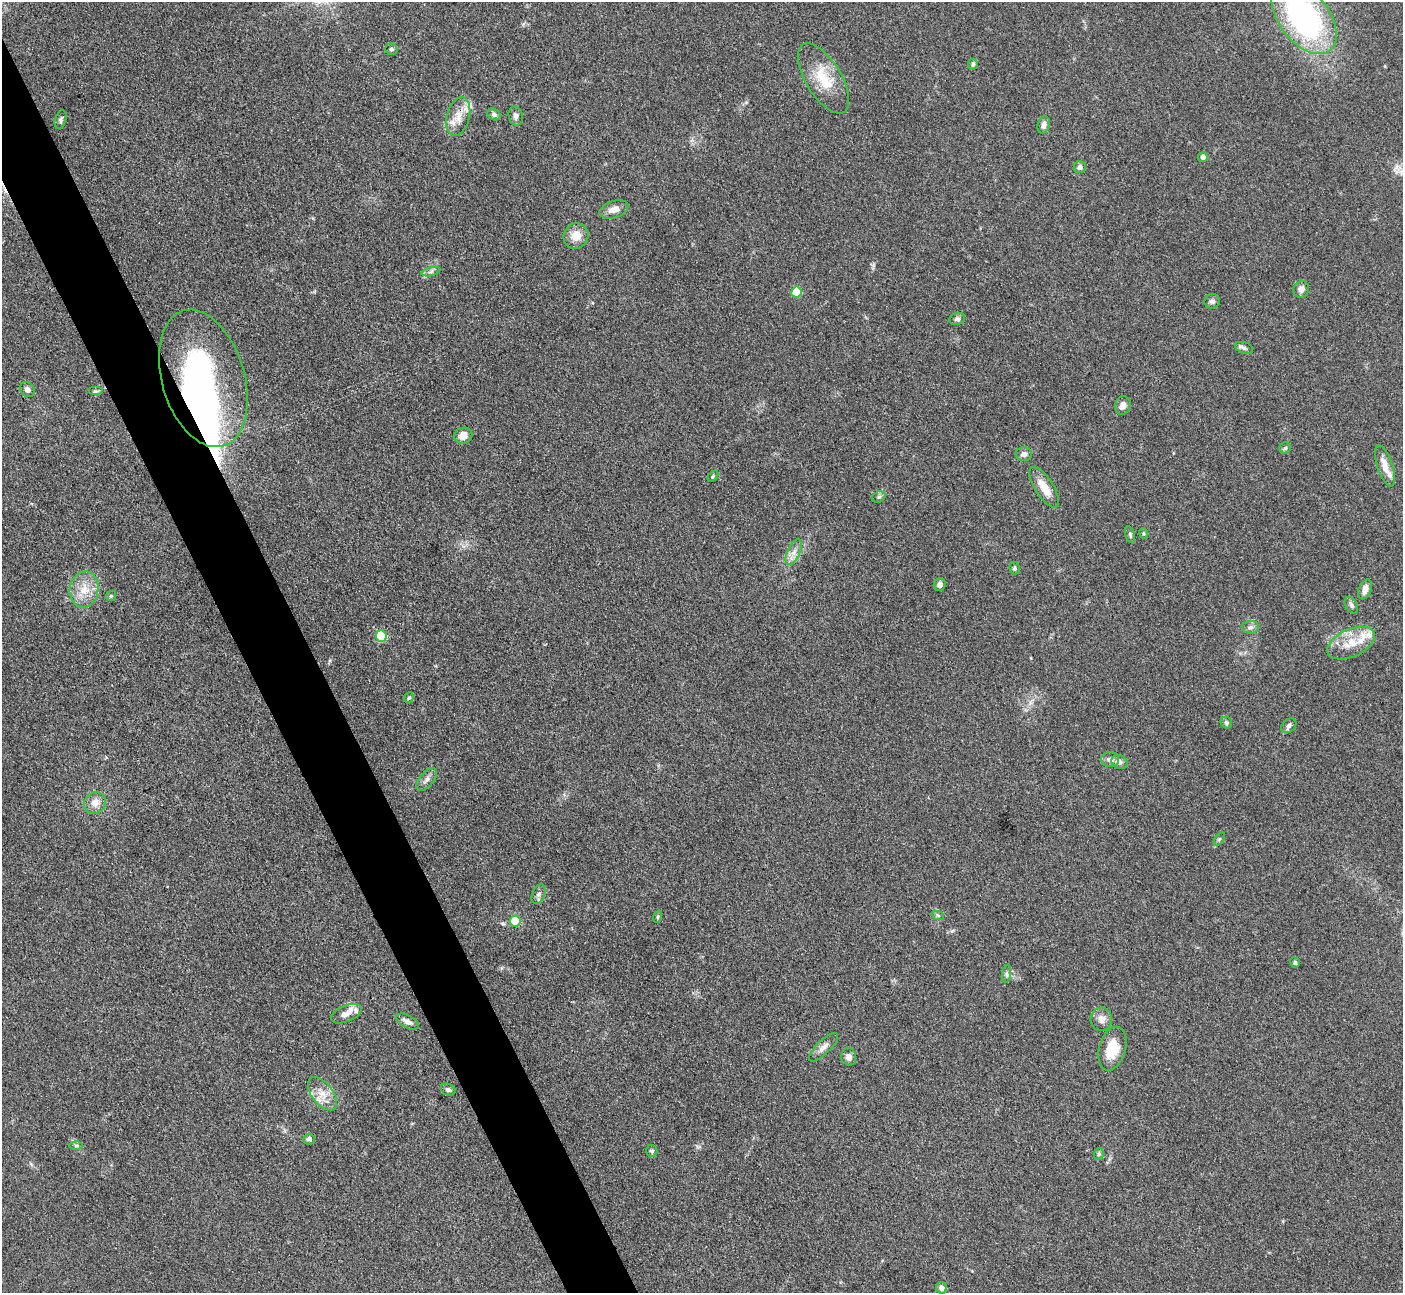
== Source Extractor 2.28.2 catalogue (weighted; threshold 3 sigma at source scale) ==
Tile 11 of 4 x 4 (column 3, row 3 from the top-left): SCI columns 2812-4212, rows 1581-2871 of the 5623 x 5610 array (HDU 1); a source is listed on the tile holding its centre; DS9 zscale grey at full resolution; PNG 1405 x 1295 px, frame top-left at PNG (2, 2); each listed source drawn as its Kron ellipse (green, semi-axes under 4 px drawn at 4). Shown black and unused: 5% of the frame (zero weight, under 3 of 4 exposures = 1% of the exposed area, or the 3 px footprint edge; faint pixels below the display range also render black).
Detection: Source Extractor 2.28.2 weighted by HDU 2 'WHT'; one run over the whole footprint, this tile lists its part. Background 0.201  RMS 0.0081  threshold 0.0365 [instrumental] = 3 sigma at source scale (4.5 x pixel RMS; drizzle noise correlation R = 1.50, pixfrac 1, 0.05/0.05 arcsec/px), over >= 5 px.
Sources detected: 78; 3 inside a brighter object's white glare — neither listed nor drawn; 6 inside a brighter listed object's ellipse — not listed separately; the other 69 listed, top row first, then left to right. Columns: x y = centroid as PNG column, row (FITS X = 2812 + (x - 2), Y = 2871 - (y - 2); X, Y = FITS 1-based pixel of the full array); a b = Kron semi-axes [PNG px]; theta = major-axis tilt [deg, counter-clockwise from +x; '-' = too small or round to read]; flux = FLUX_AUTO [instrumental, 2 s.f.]
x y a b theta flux
1304 17 42 25 -52 210
391 49 6 5 - 1.8
973 64 5 4 - 1.7
823 78 40 18 -59 28
494 114 7 5 -32 2.4
516 116 10 7 -78 3.3
458 117 19 11 75 11
61 120 9 5 73 2
1044 125 9 6 75 3.8
1203 157 5 5 - 3.3
1080 167 6 6 - 3.1
614 209 15 8 18 7.2
576 236 13 12 - 11
431 272 9 4 14 2
1301 289 8 7 - 4
796 292 5 5 - 36
1212 301 8 7 - 2.6
957 319 8 6 16 2.2
1244 348 9 5 -18 2.1
203 378 71 41 -73 240
27 390 8 6 -53 3.2
95 391 7 4 0 1.5
1123 405 9 7 72 5.2
463 436 9 8 - 6.6
1285 448 5 5 - 1.4
1024 454 8 7 - 3.4
1385 466 21 7 -72 9.7
713 476 6 4 46 1.1
1044 487 23 9 -57 13
879 497 7 5 21 1.7
1143 533 5 3 - 0.99
1130 535 8 4 -75 1.5
794 552 14 6 65 5.5
1014 568 6 5 - 1.5
940 584 7 6 - 2.4
1365 589 10 6 69 5.7
84 590 18 14 80 15
111 596 5 4 - 1.1
1351 605 9 5 -58 2.3
1250 627 8 6 1 2.5
381 636 5 5 - 47
1351 643 25 13 24 19
409 698 5 4 - 1.1
1226 722 6 5 - 1.5
1289 726 8 6 42 2.7
1110 759 9 7 -2 3.4
1119 762 8 6 -18 4.1
427 779 13 7 49 4.1
95 803 11 10 - 7.4
1219 839 7 4 53 1.1
539 894 10 6 67 2.8
938 916 6 4 -20 1.3
658 917 6 4 71 1
515 921 5 5 - 38
1295 963 5 4 - 1.5
1007 974 9 4 82 2
346 1014 16 8 22 7.1
1101 1019 12 11 - 5.8
407 1022 12 6 -28 4.5
823 1047 19 6 44 4.9
1112 1049 22 13 74 21
849 1057 8 7 - 3.9
448 1090 7 5 -22 1.9
322 1094 19 10 -52 10
309 1139 5 5 - 2.5
76 1145 7 4 -1 1.5
652 1151 6 5 - 1.5
1099 1154 6 4 70 1.4
941 1288 6 5 - 3.5
Overlapping masked pixels (flux is a lower limit): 1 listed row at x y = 203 378
Isophote crosses this tile's border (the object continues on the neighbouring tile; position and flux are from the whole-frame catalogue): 1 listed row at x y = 1304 17